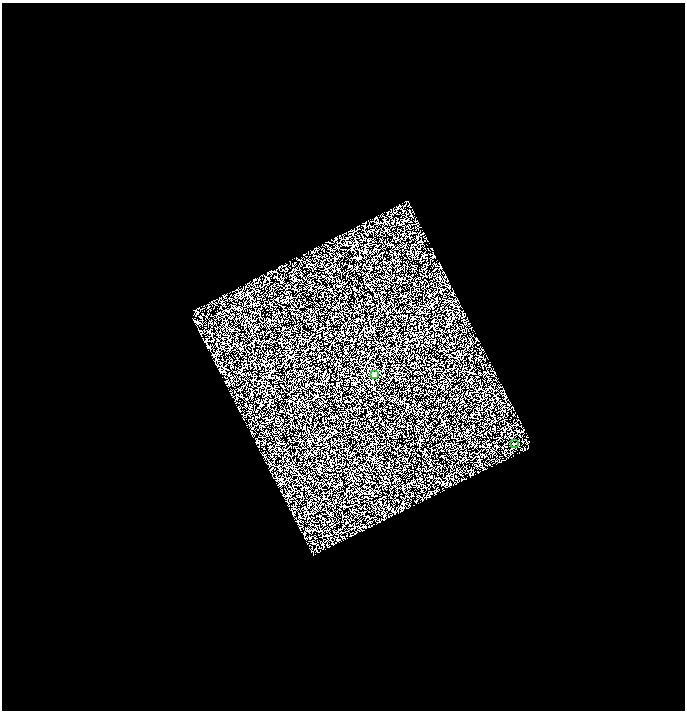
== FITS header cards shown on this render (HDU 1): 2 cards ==
NAXIS1  =                 1366
NAXIS2  =                 1416

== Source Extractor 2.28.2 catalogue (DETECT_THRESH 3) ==
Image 1366 x 1416 px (HDU 1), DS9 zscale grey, zoomed out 1/2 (1 PNG px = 2 x 2 image px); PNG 687 x 712 px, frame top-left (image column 2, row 1415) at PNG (2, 3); each listed source drawn as its Kron ellipse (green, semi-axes under 4 px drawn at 4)
Background -0.301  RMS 2.7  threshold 8.09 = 3 sigma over >= 5 px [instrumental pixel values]
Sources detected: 5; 3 cannot appear on this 1/2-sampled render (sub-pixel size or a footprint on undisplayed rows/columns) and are neither listed nor drawn; the other 2 listed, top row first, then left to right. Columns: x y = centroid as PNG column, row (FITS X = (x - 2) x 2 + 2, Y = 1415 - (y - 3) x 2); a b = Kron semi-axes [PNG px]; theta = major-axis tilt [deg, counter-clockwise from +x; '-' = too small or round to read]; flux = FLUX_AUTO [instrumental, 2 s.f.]
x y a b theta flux
374 375 2 2 - 12000
514 444 2 2 - 460
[3 sub-pixel or undisplayed-footprint detections neither listed nor drawn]